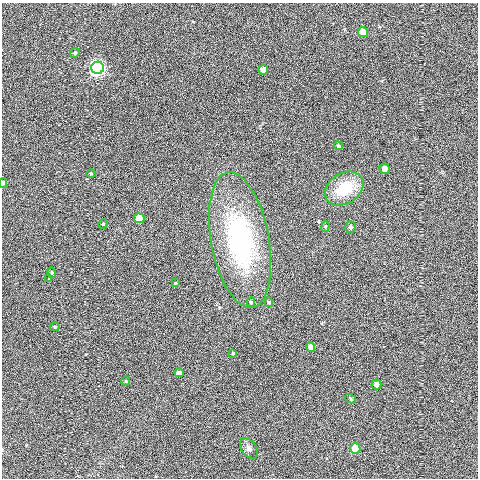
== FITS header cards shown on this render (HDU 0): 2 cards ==
NAXIS1  =                  476
NAXIS2  =                  476

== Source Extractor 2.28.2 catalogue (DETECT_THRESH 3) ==
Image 476 x 476 px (HDU 0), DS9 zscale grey, 1 PNG px = 1 image px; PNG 480 x 480 px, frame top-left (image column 1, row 476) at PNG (2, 3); each listed source drawn as its Kron ellipse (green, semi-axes under 4 px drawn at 4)
Background -0.0267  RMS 0.15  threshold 0.451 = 3 sigma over >= 5 px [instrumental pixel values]
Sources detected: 28; all 28 listed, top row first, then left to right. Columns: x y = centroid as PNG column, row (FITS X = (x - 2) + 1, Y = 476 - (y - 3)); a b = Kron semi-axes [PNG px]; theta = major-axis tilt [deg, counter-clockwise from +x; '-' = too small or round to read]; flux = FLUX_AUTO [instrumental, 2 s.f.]
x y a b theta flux
363 32 5 4 - 140
75 53 5 4 - 12
97 68 6 6 - 2300
263 70 5 5 - 59
338 146 4 4 - 17
384 169 5 5 - 54
91 173 5 3 - 10
3 183 5 4 - 31
344 188 20 15 32 380
139 218 5 5 - 190
103 224 5 4 - 9.4
325 226 5 4 - 14
351 227 6 5 - 25
240 240 69 29 -79 1400
52 272 5 4 - 12
49 279 3 3 - 9
175 283 4 3 - 8.9
251 302 4 4 - 17
269 302 5 4 - 15
55 327 5 4 - 13
311 347 5 4 - 91
233 353 4 3 - 7.9
179 373 5 4 - 37
126 381 5 4 - 11
377 384 5 4 - 69
351 399 6 4 -32 13
249 449 11 7 -51 42
355 449 5 5 - 190
At the frame edge (FLAGS 8, measured only in part): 1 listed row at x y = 3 183